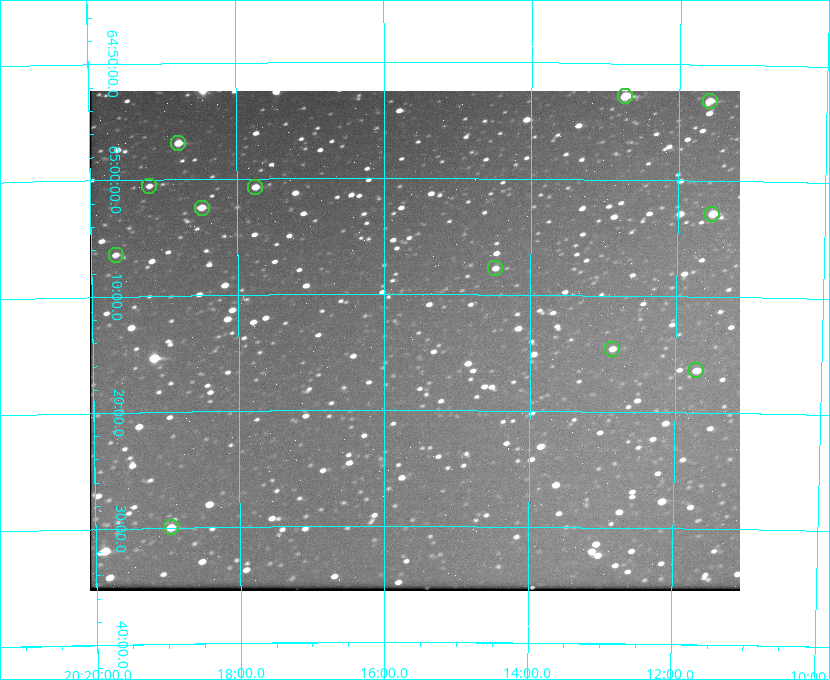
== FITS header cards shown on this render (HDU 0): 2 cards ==
NAXIS1  =                  650 / Width of table row in bytes
NAXIS2  =                  500 / Number of rows in table

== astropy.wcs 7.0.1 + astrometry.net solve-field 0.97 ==
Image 650 x 500 px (HDU 0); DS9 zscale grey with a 90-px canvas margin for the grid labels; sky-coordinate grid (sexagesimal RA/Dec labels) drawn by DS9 from the SOLVED WCS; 12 Tycho-2 reference stars matched to detected sources circled (green)
Header WCS: none
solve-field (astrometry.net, Tycho-2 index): SOLVED blind (the file carries no WCS)
Solved WCS: RA---TAN-SIP/DEC--TAN-SIP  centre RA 20:15:35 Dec +65:14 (303.90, +65.23 deg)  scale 5.17 arcsec/px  FOV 56.0' x 43.1'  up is +180 deg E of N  parity flipped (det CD > 0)
(file carries no celestial WCS; the grid is the blind solution)
Tycho-2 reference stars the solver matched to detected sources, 12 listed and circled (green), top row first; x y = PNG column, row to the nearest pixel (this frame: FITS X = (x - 94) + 1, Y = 500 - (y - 91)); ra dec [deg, ICRS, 3 dp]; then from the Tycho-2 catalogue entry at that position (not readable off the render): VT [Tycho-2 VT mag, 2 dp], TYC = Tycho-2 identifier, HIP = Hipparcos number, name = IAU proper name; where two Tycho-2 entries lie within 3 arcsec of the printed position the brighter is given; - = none
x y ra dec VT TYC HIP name
629 96 303.184 +64.880 9.02 4240-488-1 - -
714 101 302.897 +64.886 9.40 4240-717-1 - -
182 143 304.698 +64.948 10.27 4241-1684-1 - -
153 186 304.798 +65.009 11.15 4241-1628-1 - -
259 187 304.437 +65.012 10.41 4241-1775-1 - -
206 208 304.620 +65.041 10.25 4241-1573-1 - -
716 214 302.882 +65.048 10.25 4240-98-1 - -
120 255 304.916 +65.107 11.17 4241-1518-1 - -
499 268 303.620 +65.129 11.18 4240-34-1 - -
616 349 303.217 +65.244 11.17 4240-236-1 - -
700 370 302.928 +65.273 10.74 4240-760-1 - -
175 527 304.739 +65.499 10.16 4241-1715-1 - -